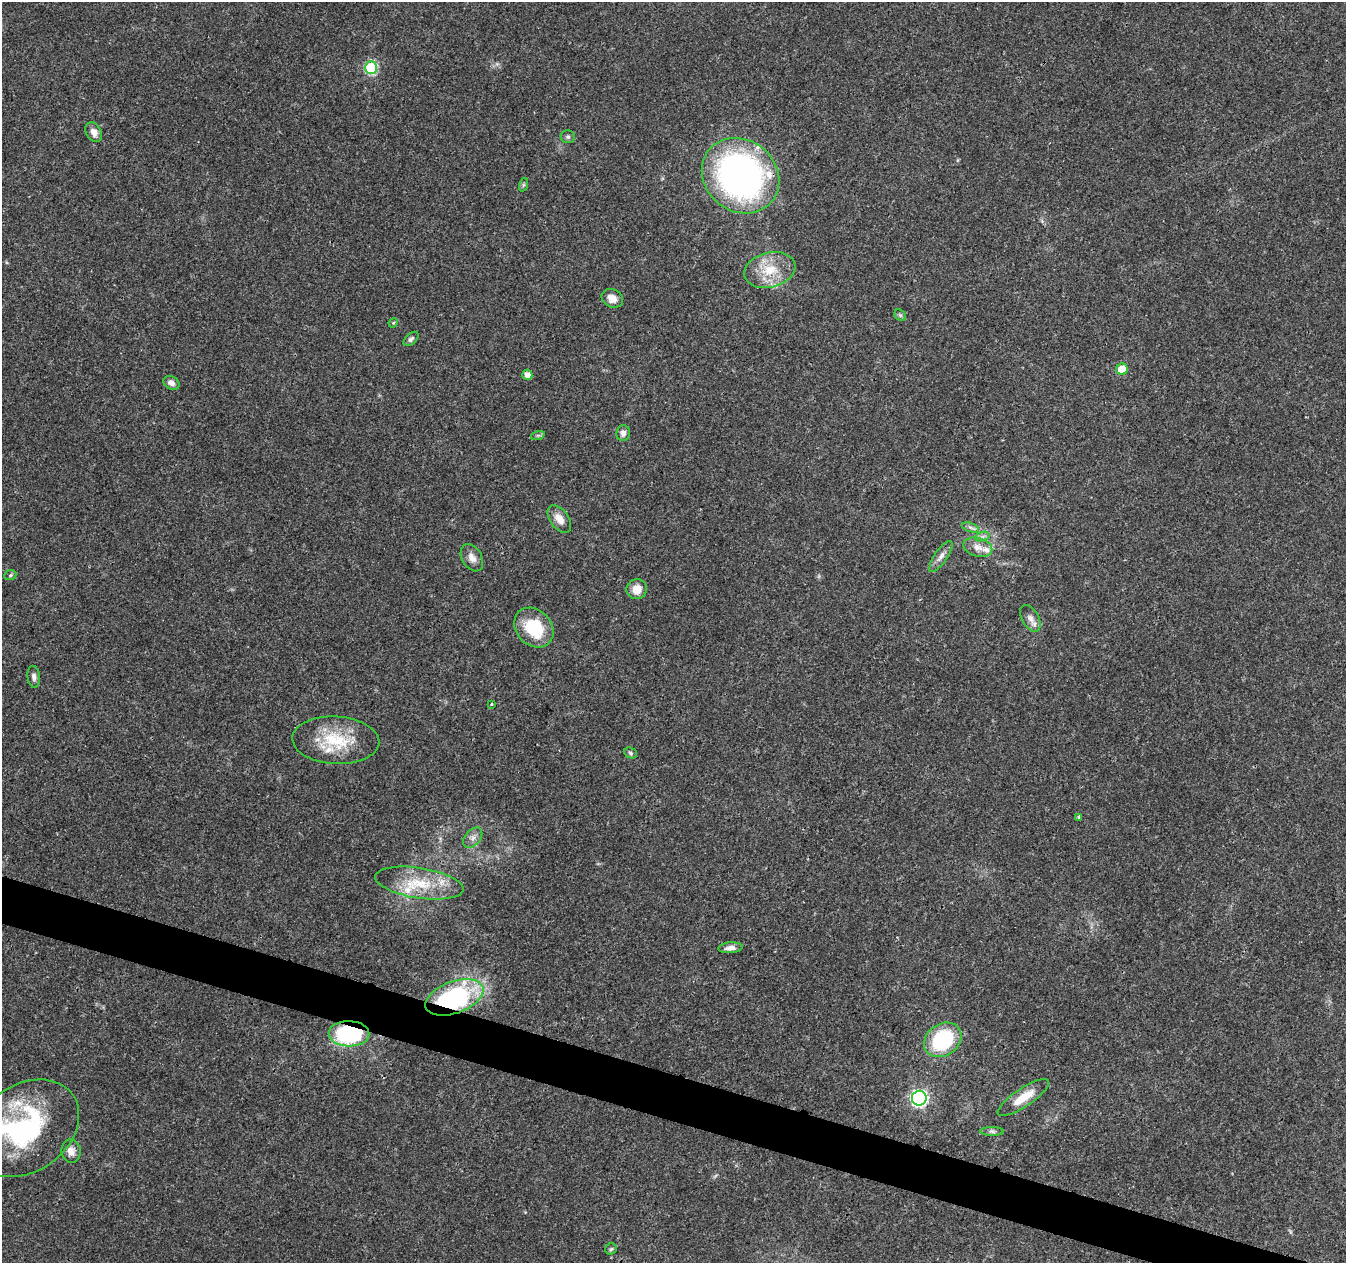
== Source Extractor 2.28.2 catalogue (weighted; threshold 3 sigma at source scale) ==
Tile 6 of 4 x 4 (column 2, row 2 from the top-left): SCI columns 1355-2698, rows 2805-4065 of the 5392 x 5546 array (HDU 1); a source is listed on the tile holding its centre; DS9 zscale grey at full resolution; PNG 1348 x 1265 px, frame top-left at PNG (2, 2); each listed source drawn as its Kron ellipse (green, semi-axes under 4 px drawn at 4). Shown black and unused: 3% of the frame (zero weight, under 3 of 4 exposures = <1% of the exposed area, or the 3 px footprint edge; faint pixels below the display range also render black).
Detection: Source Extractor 2.28.2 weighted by HDU 2 'WHT'; one run over the whole footprint, this tile lists its part. Background 0.0261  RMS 0.0019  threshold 0.00865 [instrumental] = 3 sigma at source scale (4.5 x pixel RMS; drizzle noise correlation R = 1.50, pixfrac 1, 0.0396/0.0396 arcsec/px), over >= 5 px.
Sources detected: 48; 1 inside a brighter object's white glare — neither listed nor drawn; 5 inside a brighter listed object's ellipse — not listed separately; the other 42 listed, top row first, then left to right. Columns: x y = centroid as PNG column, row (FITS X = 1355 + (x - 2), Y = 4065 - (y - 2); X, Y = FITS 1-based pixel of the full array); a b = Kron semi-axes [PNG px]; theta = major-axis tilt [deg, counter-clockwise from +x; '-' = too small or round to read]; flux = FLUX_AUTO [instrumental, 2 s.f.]
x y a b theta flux
371 68 6 6 - 18
94 132 10 7 -60 1.4
568 137 7 6 - 0.47
740 176 41 35 -40 71
523 185 7 4 71 0.3
770 270 26 17 14 5.7
612 298 11 9 -28 1.8
900 315 6 5 - 0.37
393 323 5 4 - 0.18
411 339 9 5 44 0.5
1122 369 5 5 - 4.4
527 375 5 5 - 1.3
171 383 8 6 -27 1
623 433 8 7 - 0.78
538 435 7 4 19 0.33
559 519 16 9 -54 2
970 527 9 4 -19 0.5
982 537 7 4 19 0.54
978 547 15 9 -15 1.7
941 556 18 6 55 1.2
472 558 15 9 -59 1.5
10 575 6 5 - 0.33
637 589 10 10 - 2.2
1030 618 14 8 -61 1.4
534 628 22 17 -47 9.2
34 677 11 6 -84 0.73
491 704 3 3 - 0.25
336 740 43 24 -3 9.9
630 753 6 5 - 0.39
1079 817 3 3 - 1.1
473 838 11 7 49 1
419 883 44 15 -9 8.2
730 948 12 5 6 1
454 997 30 16 20 35
349 1034 20 12 -2 21
943 1040 20 15 36 17
919 1098 7 7 - 53
1023 1098 30 9 34 3.7
25 1128 58 43 35 29
992 1131 11 4 -1 0.52
71 1151 11 10 - 1.5
611 1249 6 5 - 0.35
Overlapping masked pixels (flux is a lower limit): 2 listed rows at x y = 454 997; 349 1034
Isophote crosses this tile's border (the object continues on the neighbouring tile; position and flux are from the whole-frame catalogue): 1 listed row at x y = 25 1128